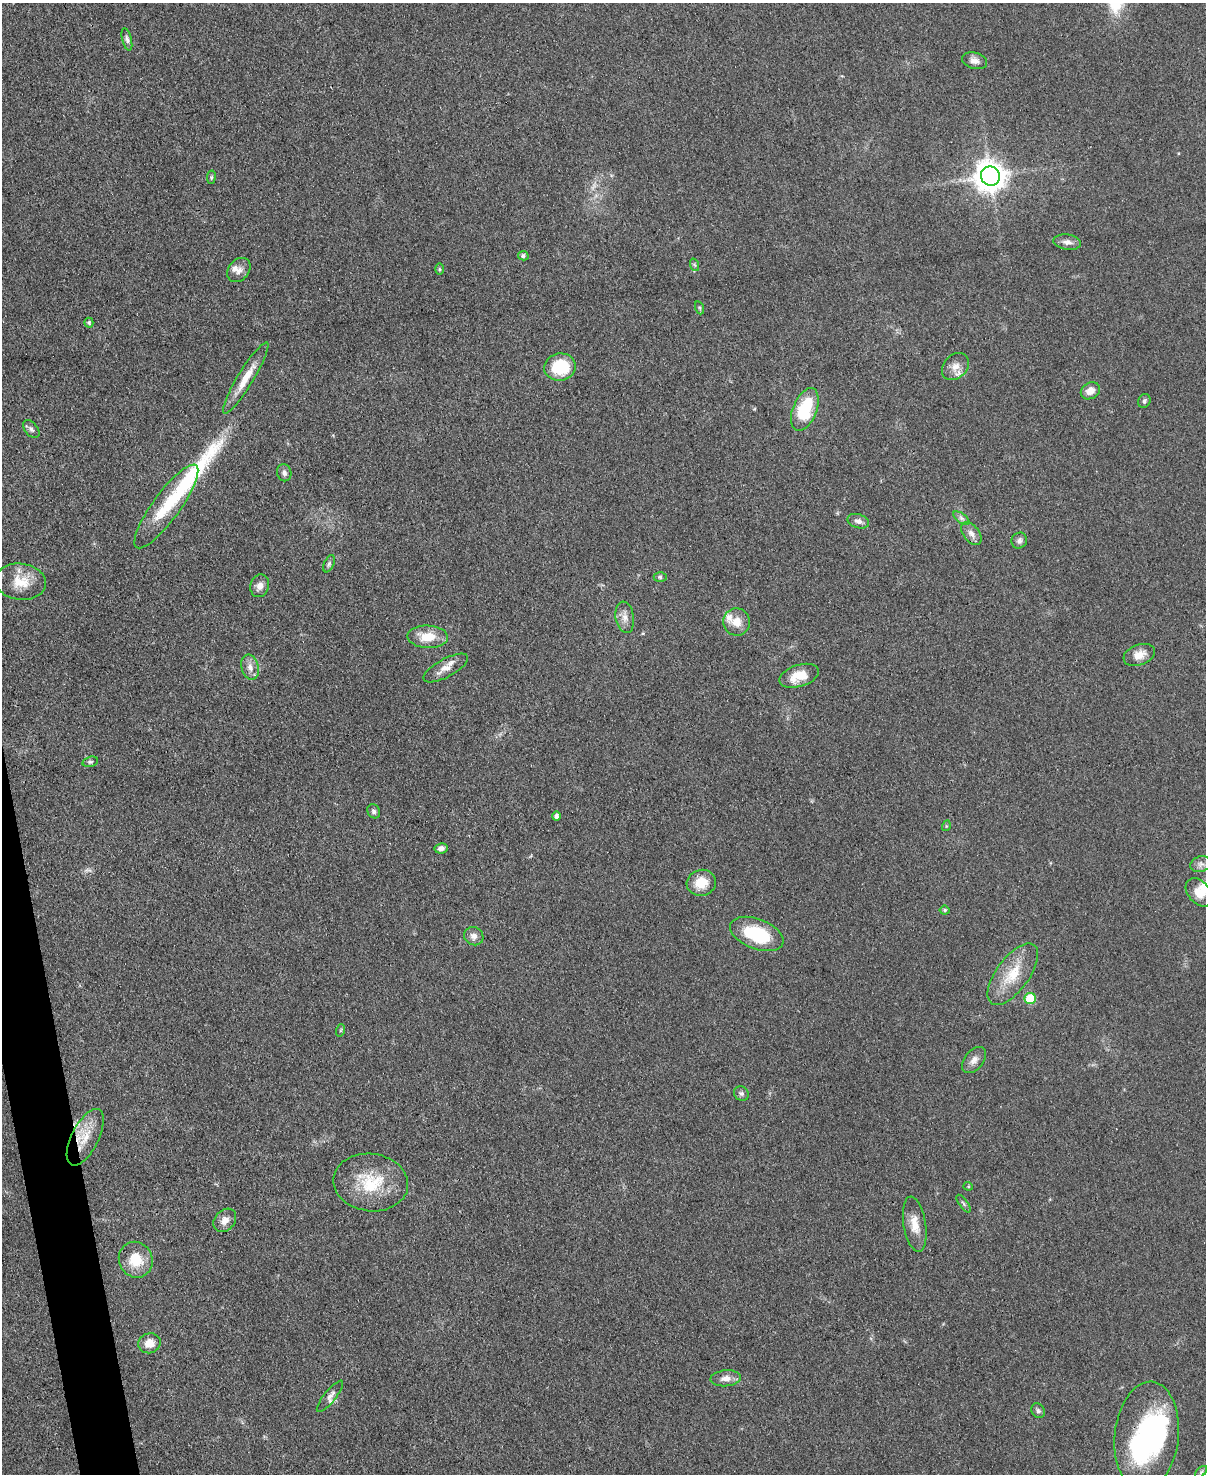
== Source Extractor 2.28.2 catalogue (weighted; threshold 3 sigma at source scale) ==
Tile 7 of 4 x 3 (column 3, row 2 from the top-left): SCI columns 2411-3614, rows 1721-3192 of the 4819 x 4798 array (HDU 1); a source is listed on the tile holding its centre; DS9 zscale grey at full resolution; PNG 1208 x 1476 px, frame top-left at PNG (2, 3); each listed source drawn as its Kron ellipse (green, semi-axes under 4 px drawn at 4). Shown black and unused: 2% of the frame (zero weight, under 3 of 4 exposures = <1% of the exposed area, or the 3 px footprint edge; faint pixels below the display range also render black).
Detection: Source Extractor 2.28.2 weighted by HDU 2 'WHT'; one run over the whole footprint, this tile lists its part. Background 0.0853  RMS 0.0063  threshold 0.0284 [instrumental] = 3 sigma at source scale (4.5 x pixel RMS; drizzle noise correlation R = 1.50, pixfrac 1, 0.05/0.05 arcsec/px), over >= 5 px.
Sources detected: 71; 3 inside a brighter object's white glare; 1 long thin detection or spike segment (spike, bleed or trail) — neither listed nor drawn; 3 inside a brighter listed object's ellipse — not listed separately; the other 64 listed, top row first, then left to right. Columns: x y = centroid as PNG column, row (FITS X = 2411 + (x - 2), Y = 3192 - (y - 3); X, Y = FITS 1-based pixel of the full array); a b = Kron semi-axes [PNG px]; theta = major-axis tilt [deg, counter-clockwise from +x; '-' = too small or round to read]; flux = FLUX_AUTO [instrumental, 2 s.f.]
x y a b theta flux
127 39 11 4 -76 1.8
974 61 13 8 -15 3.9
990 176 10 9 - 1000
211 177 7 3 82 0.83
1067 242 14 7 -8 3.8
523 256 5 4 - 1.6
695 265 6 4 -70 0.97
440 269 6 4 -89 0.83
239 270 13 10 51 4.4
700 308 7 4 -71 0.96
89 323 5 4 - 1.2
560 367 16 13 9 26
955 367 15 11 46 6.3
246 378 41 8 59 12
1090 391 10 8 31 5.6
1144 401 7 6 - 1.6
805 409 22 12 68 35
31 429 10 6 -51 2.1
284 473 9 7 -78 2.2
166 506 51 13 54 27
961 518 9 4 -36 2.1
858 521 11 7 -16 3
971 534 13 8 -52 4.1
1019 541 8 7 - 2.1
329 564 9 5 65 1.3
660 577 6 5 - 1.3
21 582 25 18 -7 15
260 586 11 9 74 3.8
625 617 16 9 -80 5
737 622 13 13 - 8.1
428 637 20 11 -2 14
1139 655 16 10 20 7.1
250 667 13 8 -73 4.4
446 668 25 9 28 6.9
799 676 20 11 17 12
90 762 8 5 17 1.3
374 811 7 6 - 1.7
556 816 4 4 - 2.3
946 826 5 3 - 0.6
441 848 6 5 - 2.7
1201 864 11 7 15 3.1
701 883 14 13 - 12
1199 892 16 11 -51 8
945 910 5 4 - 1.2
757 934 28 15 -21 37
474 936 10 9 - 3.8
1013 974 36 16 54 20
1030 998 5 5 - 28
341 1030 6 4 71 0.81
974 1060 15 9 51 4.5
741 1093 8 7 - 1.9
85 1137 31 13 63 15
371 1182 37 28 -7 32
968 1186 4 4 - 0.64
963 1204 10 4 -54 1.3
225 1220 13 10 48 4.9
915 1224 28 11 -81 10
136 1260 18 16 -64 17
149 1343 11 10 - 7.6
726 1378 15 8 4 5.1
330 1396 19 6 51 3.4
1038 1411 8 6 -57 1.6
1147 1436 54 32 84 99
1201 1472 7 4 45 1.2
Overlapping masked pixels (flux is a lower limit): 2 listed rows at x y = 85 1137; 1147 1436